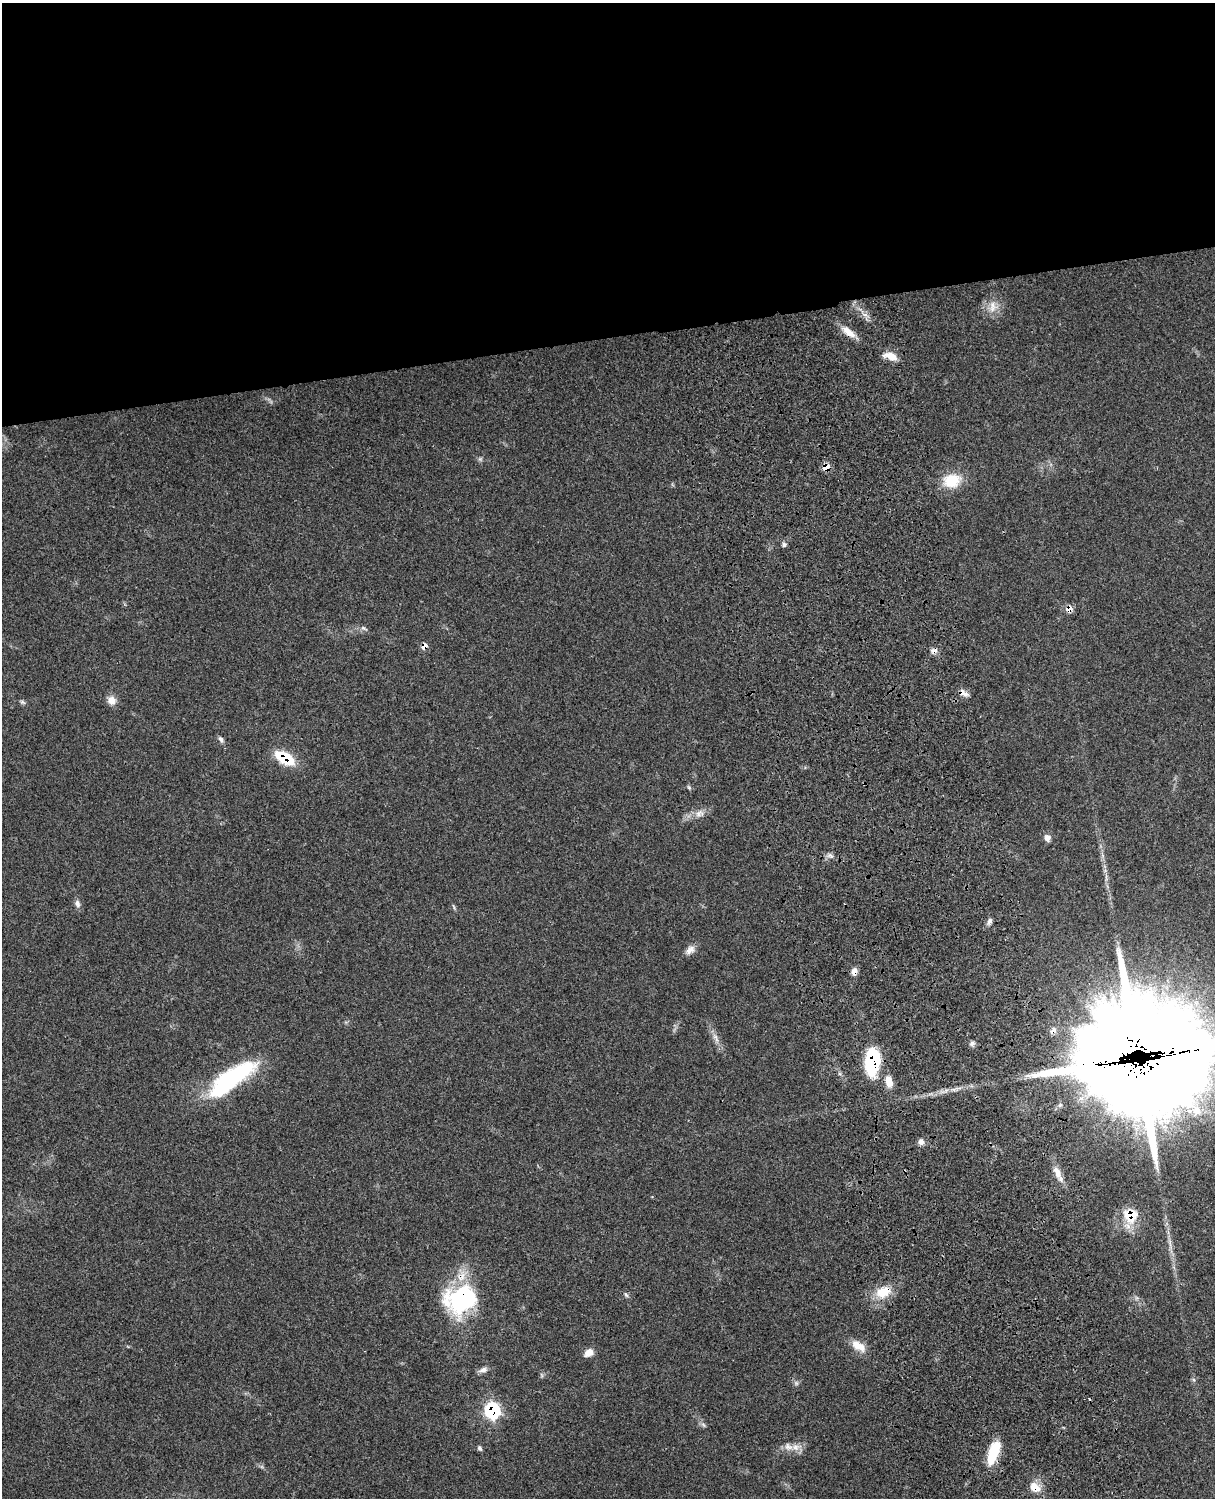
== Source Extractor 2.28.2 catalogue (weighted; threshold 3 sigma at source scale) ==
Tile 2 of 4 x 3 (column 2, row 1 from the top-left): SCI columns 1337-2549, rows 3270-4765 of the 5092 x 4930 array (HDU 1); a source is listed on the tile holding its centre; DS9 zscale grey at full resolution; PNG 1217 x 1500 px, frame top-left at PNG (2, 3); no overlay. Shown black and unused: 23% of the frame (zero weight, under 3 of 4 exposures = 6% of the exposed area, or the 3 px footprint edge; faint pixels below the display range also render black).
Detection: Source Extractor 2.28.2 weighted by HDU 2 'WHT'; one run over the whole footprint, this tile lists its part. Background 0.0849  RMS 0.006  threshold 0.027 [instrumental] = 3 sigma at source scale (4.5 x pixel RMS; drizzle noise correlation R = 1.50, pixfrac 1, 0.05/0.05 arcsec/px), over >= 5 px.
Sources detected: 54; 1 too faint to see at this stretch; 1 inside a brighter object's white glare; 2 cosmic-ray / hot-pixel residue — not listed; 4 inside a brighter listed object's ellipse — not listed separately; the other 46 listed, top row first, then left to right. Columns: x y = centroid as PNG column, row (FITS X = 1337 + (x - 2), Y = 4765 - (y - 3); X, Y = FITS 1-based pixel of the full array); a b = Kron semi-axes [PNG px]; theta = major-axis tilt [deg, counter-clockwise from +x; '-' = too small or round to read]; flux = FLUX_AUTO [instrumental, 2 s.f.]
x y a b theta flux
993 307 17 11 86 7.1
848 332 22 8 -37 6.9
890 356 18 8 -14 6.9
826 467 7 6 - 6.4
952 481 21 16 11 17
784 545 7 6 - 1.4
1069 609 8 7 - 3.8
363 628 7 4 -1 1.2
934 651 10 7 13 2.6
964 693 15 7 -30 3.2
111 700 11 10 - 4.5
22 702 7 4 -2 1
221 739 9 6 -67 1.9
285 758 18 10 -29 25
689 787 6 5 - 0.94
699 813 13 9 25 4.4
1047 838 9 8 - 2.7
830 856 10 6 -19 2.1
77 903 11 7 -71 2.3
454 906 9 3 -69 0.8
990 921 9 6 60 1.9
690 950 13 9 41 3.8
854 971 10 7 74 3.2
1053 1031 10 7 34 2.7
716 1038 14 6 -65 3.5
972 1043 8 6 57 1.7
1136 1045 109 77 -66 3900
872 1061 22 11 85 57
231 1079 62 19 36 67
889 1081 14 8 -75 6.8
921 1142 8 7 - 2.6
1058 1173 22 7 -65 6.3
1130 1215 8 8 - 26
884 1292 20 13 27 13
626 1295 7 4 -53 1.1
461 1299 35 26 16 74
858 1346 20 10 -32 8
589 1353 11 7 32 4.9
483 1370 12 7 14 2.6
796 1383 6 5 - 1.2
492 1410 8 8 - 86
703 1425 8 4 -45 1.3
796 1447 12 10 -5 4.6
480 1448 7 5 -61 1.2
993 1452 25 9 70 22
1035 1487 13 10 -43 8.2
Overlapping masked pixels (flux is a lower limit): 16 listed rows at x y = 848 332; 826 467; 1069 609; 934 651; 964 693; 285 758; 854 971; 1053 1031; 1136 1045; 872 1061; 1130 1215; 884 1292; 461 1299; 492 1410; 993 1452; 1035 1487
Isophote crosses this tile's border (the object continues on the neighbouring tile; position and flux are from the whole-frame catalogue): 1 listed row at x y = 1136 1045